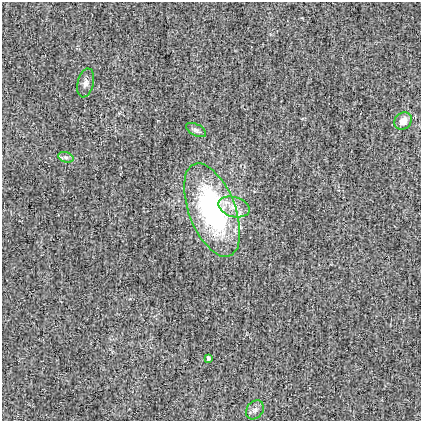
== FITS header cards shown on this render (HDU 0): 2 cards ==
NAXIS1  =                  419
NAXIS2  =                  419

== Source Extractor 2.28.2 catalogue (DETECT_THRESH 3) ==
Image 419 x 419 px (HDU 0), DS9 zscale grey, 1 PNG px = 1 image px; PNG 423 x 423 px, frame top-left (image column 1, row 419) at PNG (2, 2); each listed source drawn as its Kron ellipse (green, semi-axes under 4 px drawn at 4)
Background 4.64e-06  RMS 0.024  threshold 0.0712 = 3 sigma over >= 5 px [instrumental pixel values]
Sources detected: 8; all 8 listed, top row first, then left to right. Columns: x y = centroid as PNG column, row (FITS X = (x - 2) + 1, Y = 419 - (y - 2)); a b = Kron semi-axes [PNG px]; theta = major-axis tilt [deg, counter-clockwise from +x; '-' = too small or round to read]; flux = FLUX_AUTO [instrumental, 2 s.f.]
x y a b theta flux
86 83 15 8 77 8.7
403 121 9 8 - 13
196 130 11 5 -27 5.1
66 157 8 5 -18 4.2
234 207 16 10 -16 19
212 210 49 23 -69 310
208 358 4 3 - 2.8
255 410 10 8 50 7